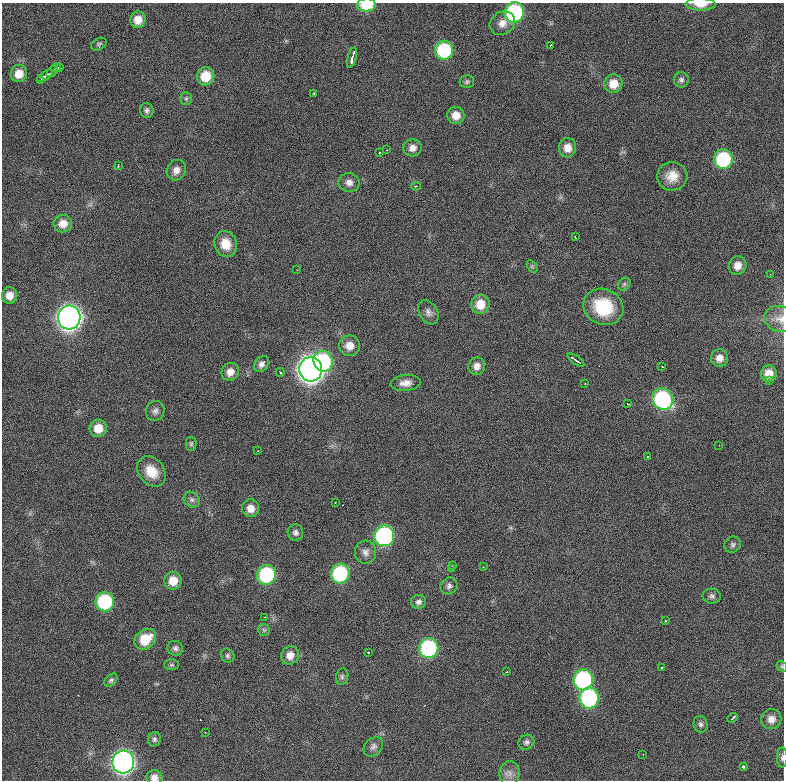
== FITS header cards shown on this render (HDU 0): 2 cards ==
NAXIS1  =                  782 / length of data axis 1
NAXIS2  =                  778 / length of data axis 2

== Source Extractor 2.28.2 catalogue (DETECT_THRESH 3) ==
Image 782 x 778 px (HDU 0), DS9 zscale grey, 1 PNG px = 1 image px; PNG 786 x 782 px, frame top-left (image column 1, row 778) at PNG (2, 3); each listed source drawn as its Kron ellipse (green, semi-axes under 4 px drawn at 4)
Background 894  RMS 22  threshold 67.2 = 3 sigma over >= 5 px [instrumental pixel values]
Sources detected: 117; all 117 listed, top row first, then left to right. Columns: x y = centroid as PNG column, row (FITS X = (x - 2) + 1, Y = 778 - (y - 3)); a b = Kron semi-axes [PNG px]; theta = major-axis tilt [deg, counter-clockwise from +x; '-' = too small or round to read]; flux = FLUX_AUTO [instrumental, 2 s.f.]
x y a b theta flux
701 4 15 6 -1 1.6e+04
366 5 9 6 3 4.9e+04
514 12 10 9 - 1.9e+05
138 20 8 7 - 1.6e+04
502 23 13 11 31 1.3e+04
99 44 8 5 31 2.9e+03
550 46 3 3 - 1.8e+03
444 50 9 9 - 1.1e+05
352 58 10 3 75 8.2e+03
56 68 5 2 - 2.8e+03
60 68 4 3 - 3.0e+03
52 72 6 2 45 4.6e+03
19 74 8 8 - 1.9e+04
45 76 9 3 33 5.7e+03
206 76 9 8 - 3.6e+04
40 80 3 3 - 3.2e+03
681 80 7 7 - 4.4e+03
467 82 7 6 - 3.1e+03
613 84 9 9 - 2.1e+04
314 93 3 2 - 3.1e+03
186 99 6 5 - 2.9e+03
147 111 7 6 - 4.6e+03
456 115 9 8 - 1.6e+04
412 148 9 8 - 1.0e+04
568 148 10 8 85 1.6e+04
387 150 2 2 - 8.9e+02
380 153 3 3 - 3.6e+03
723 159 10 9 - 1.2e+05
118 166 3 2 - 1.5e+03
176 170 10 9 - 1.1e+04
672 176 15 14 - 2.2e+04
349 183 10 9 - 9.5e+03
416 186 5 4 - 1.9e+03
63 224 9 9 - 1.6e+04
575 237 3 2 - 1.3e+03
226 244 13 11 -72 2.6e+04
532 266 7 4 -57 2.3e+03
738 266 9 8 - 1.5e+04
297 270 2 2 - 8.7e+02
770 274 2 2 - 6.8e+02
624 284 7 5 46 3.0e+03
9 295 8 7 - 1.4e+04
480 304 9 9 - 2.6e+04
603 307 20 17 -24 7.4e+04
428 312 13 9 -58 8.3e+03
69 317 12 11 - 1.1e+06
780 319 16 13 -13 1.4e+04
349 346 10 10 - 1.6e+04
719 358 9 8 - 1.3e+04
576 360 10 2 -34 5.1e+03
323 361 10 9 - 1.4e+05
262 364 9 6 48 6.9e+03
477 366 9 8 - 1.0e+04
662 366 3 2 - 1.6e+03
311 369 12 11 - 1.4e+06
230 372 9 8 - 1.3e+04
280 372 4 2 - 1.5e+03
769 373 8 8 - 1.7e+04
769 380 3 3 - 2.0e+03
406 383 15 8 5 1.2e+04
585 383 3 2 - 9.6e+02
663 399 11 10 - 1.9e+05
628 404 3 2 - 1.2e+03
155 411 10 9 - 6.1e+03
98 428 8 8 - 2.1e+04
191 444 7 5 89 2.7e+03
719 445 2 2 - 6.6e+02
258 451 2 2 - 1.1e+03
647 456 2 2 - 1.1e+03
151 471 17 12 -52 2.8e+04
192 500 8 7 - 5.2e+03
335 502 3 2 - 1.4e+03
251 508 9 8 - 1.4e+04
295 533 8 7 - 5.8e+03
384 536 10 10 - 2.6e+05
733 545 8 7 - 4.2e+03
366 552 11 10 - 8.9e+03
452 565 3 2 - 2.1e+03
483 567 2 2 - 1.0e+03
451 569 2 2 - 4.1e+03
340 573 10 9 - 1.4e+05
266 575 10 9 - 1.3e+05
173 581 9 8 - 2.2e+04
449 586 9 8 - 5.5e+03
712 596 9 7 -2 5.0e+03
105 602 9 9 - 1.2e+05
418 602 7 7 - 5.6e+03
264 617 3 2 - 8.3e+02
665 620 2 2 - 1.2e+03
264 630 6 5 - 3.0e+03
145 639 12 9 39 4.1e+04
175 648 7 7 - 4.7e+03
429 648 10 9 - 1.8e+05
368 653 3 2 - 1.8e+03
290 655 9 8 - 1.3e+04
228 656 7 6 - 3.5e+03
171 665 7 5 1 2.8e+03
782 666 6 5 - 1.9e+03
662 668 3 2 - 2.0e+03
506 672 3 2 - 1.1e+03
342 677 8 6 75 3.6e+03
111 680 8 5 44 3.3e+03
583 680 10 10 - 2.3e+05
589 698 10 9 - 1.7e+05
733 718 6 2 41 2.6e+03
771 719 10 10 - 1.1e+04
701 724 8 7 - 4.3e+03
205 733 2 2 - 1.1e+03
154 739 7 6 - 3.6e+03
526 742 8 7 - 4.6e+03
373 747 11 8 45 6.0e+03
643 754 2 2 - 6.6e+02
782 758 10 5 89 3.9e+03
123 762 11 11 - 7.8e+05
743 767 3 3 - 4.8e+03
510 773 12 10 82 9.8e+03
154 777 8 7 - 9.6e+03
At the frame edge (FLAGS 8, measured only in part): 6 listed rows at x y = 701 4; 366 5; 780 319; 782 666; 782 758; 154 777